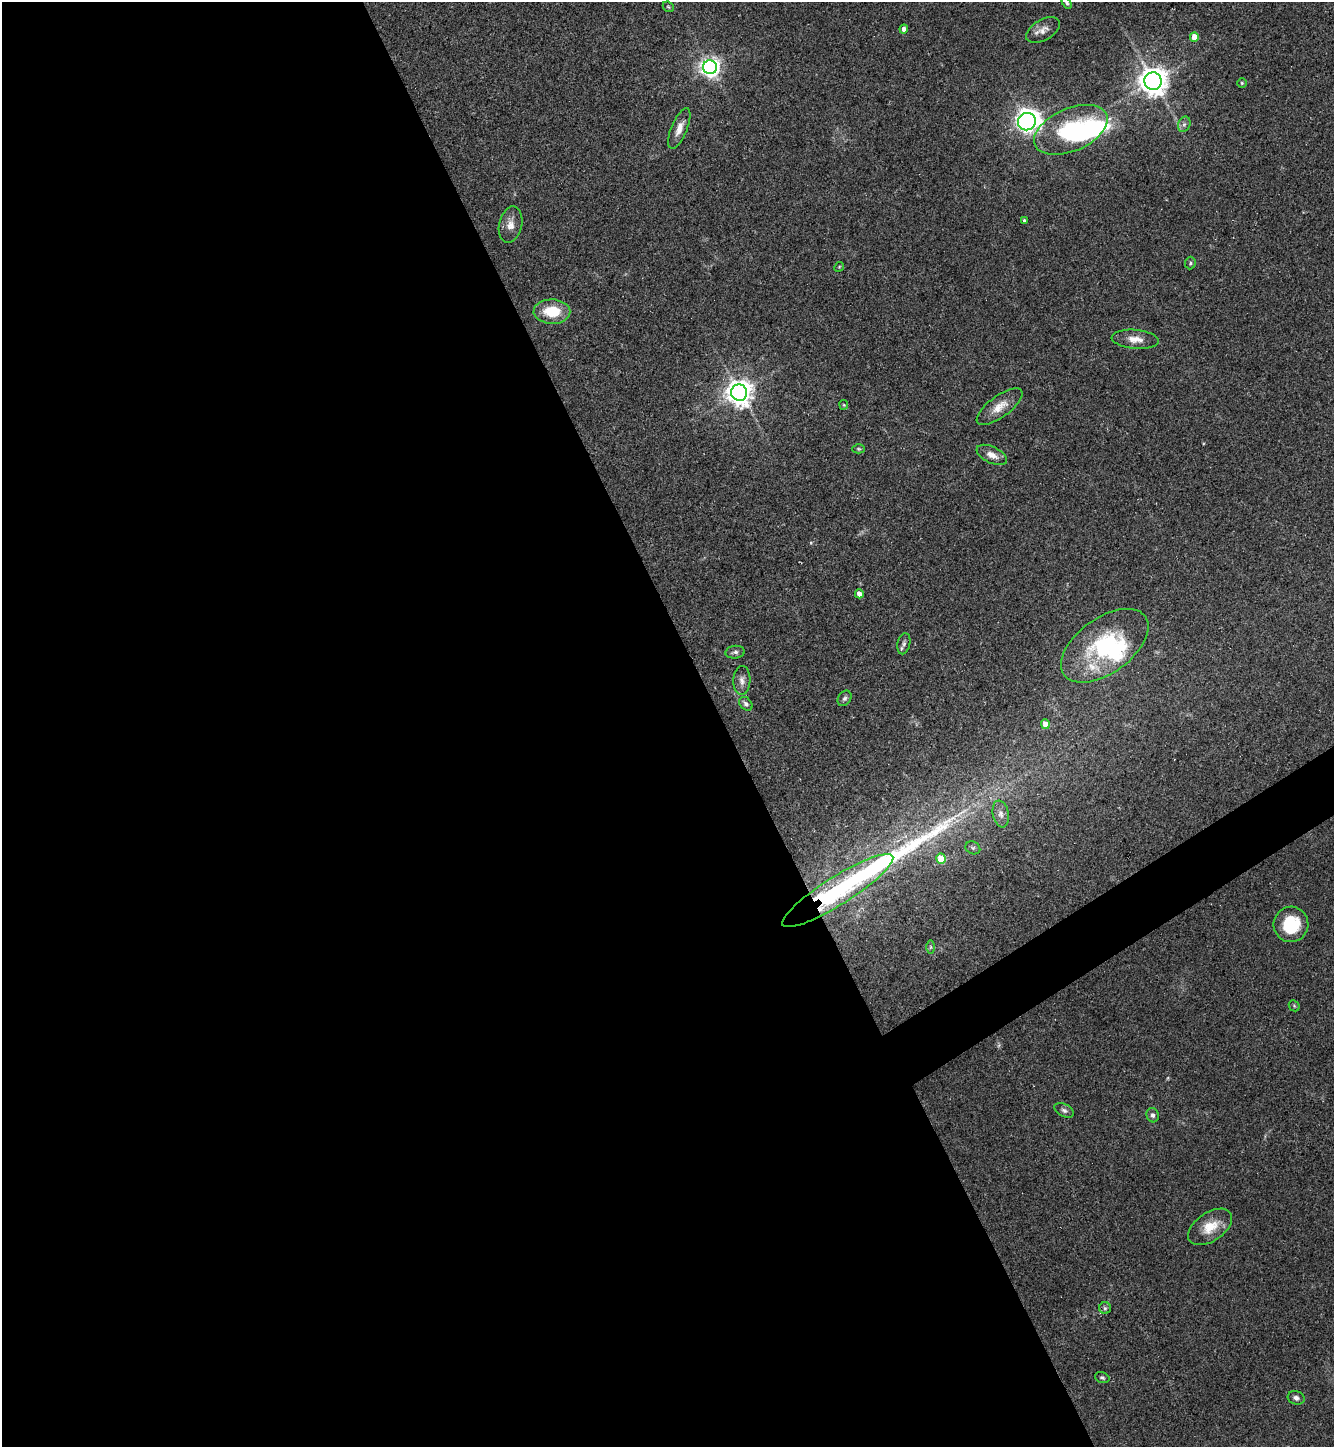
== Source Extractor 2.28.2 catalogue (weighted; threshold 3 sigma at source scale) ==
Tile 9 of 4 x 4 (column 1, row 3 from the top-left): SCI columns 291-1622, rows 1446-2890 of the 5774 x 5783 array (HDU 1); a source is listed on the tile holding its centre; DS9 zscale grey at full resolution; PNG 1336 x 1449 px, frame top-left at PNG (2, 2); each listed source drawn as its Kron ellipse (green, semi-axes under 4 px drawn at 4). Shown black and unused: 56% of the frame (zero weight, under 3 of 5 exposures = <1% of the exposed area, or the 3 px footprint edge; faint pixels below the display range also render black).
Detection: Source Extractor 2.28.2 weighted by HDU 2 'WHT'; one run over the whole footprint, this tile lists its part. Background 0.0627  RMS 0.0059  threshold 0.0266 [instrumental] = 3 sigma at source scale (4.5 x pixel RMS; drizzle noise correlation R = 1.50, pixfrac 1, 0.05/0.05 arcsec/px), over >= 5 px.
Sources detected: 49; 3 inside a brighter object's white glare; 1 long thin detection or spike segment (spike, bleed or trail) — neither listed nor drawn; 1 inside a brighter listed object's ellipse — not listed separately; the other 44 listed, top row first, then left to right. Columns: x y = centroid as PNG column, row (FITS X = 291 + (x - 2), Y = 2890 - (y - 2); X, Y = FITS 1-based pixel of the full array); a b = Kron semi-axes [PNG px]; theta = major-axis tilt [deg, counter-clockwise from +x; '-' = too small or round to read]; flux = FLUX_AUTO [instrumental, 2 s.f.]
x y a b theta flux
1067 3 6 4 -58 1.1
668 7 6 4 -42 0.78
904 29 4 4 - 2.8
1043 30 18 10 29 5.1
1194 37 5 4 - 7.5
710 67 7 7 - 330
1153 81 9 8 - 780
1242 83 5 5 - 0.81
1027 122 9 8 - 410
1184 124 8 6 68 1.7
679 128 21 8 68 5.6
1071 130 39 21 24 58
1024 221 3 3 - 1
511 225 18 11 77 5.7
1190 263 6 5 - 1
839 267 5 4 - 0.61
552 312 18 12 -1 18
1135 339 23 9 -5 6.9
739 393 8 8 - 670
844 405 5 4 - 0.67
1000 407 27 10 36 8.4
859 449 6 4 -1 0.8
992 455 16 8 -25 5.1
859 594 4 4 - 4.2
904 644 11 6 78 1.9
1105 646 50 27 36 59
735 652 10 6 6 2
742 680 14 8 88 3.7
845 698 8 6 55 1.7
746 704 8 5 -48 1.9
1045 724 5 4 - 7
1001 814 13 8 -79 3.3
973 848 7 6 - 1.2
941 859 5 5 - 15
838 891 65 14 32 100
1291 924 18 17 - 25
930 947 7 4 90 1.1
1294 1006 6 5 - 0.75
1064 1110 10 6 -28 1.8
1153 1115 7 6 - 1.7
1210 1227 25 14 34 12
1105 1308 6 6 - 1.2
1102 1378 7 5 -20 1.1
1296 1398 8 6 -17 2.3
Overlapping masked pixels (flux is a lower limit): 1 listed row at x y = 838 891
Isophote crosses this tile's border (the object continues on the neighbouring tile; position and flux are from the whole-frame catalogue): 1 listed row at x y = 1067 3